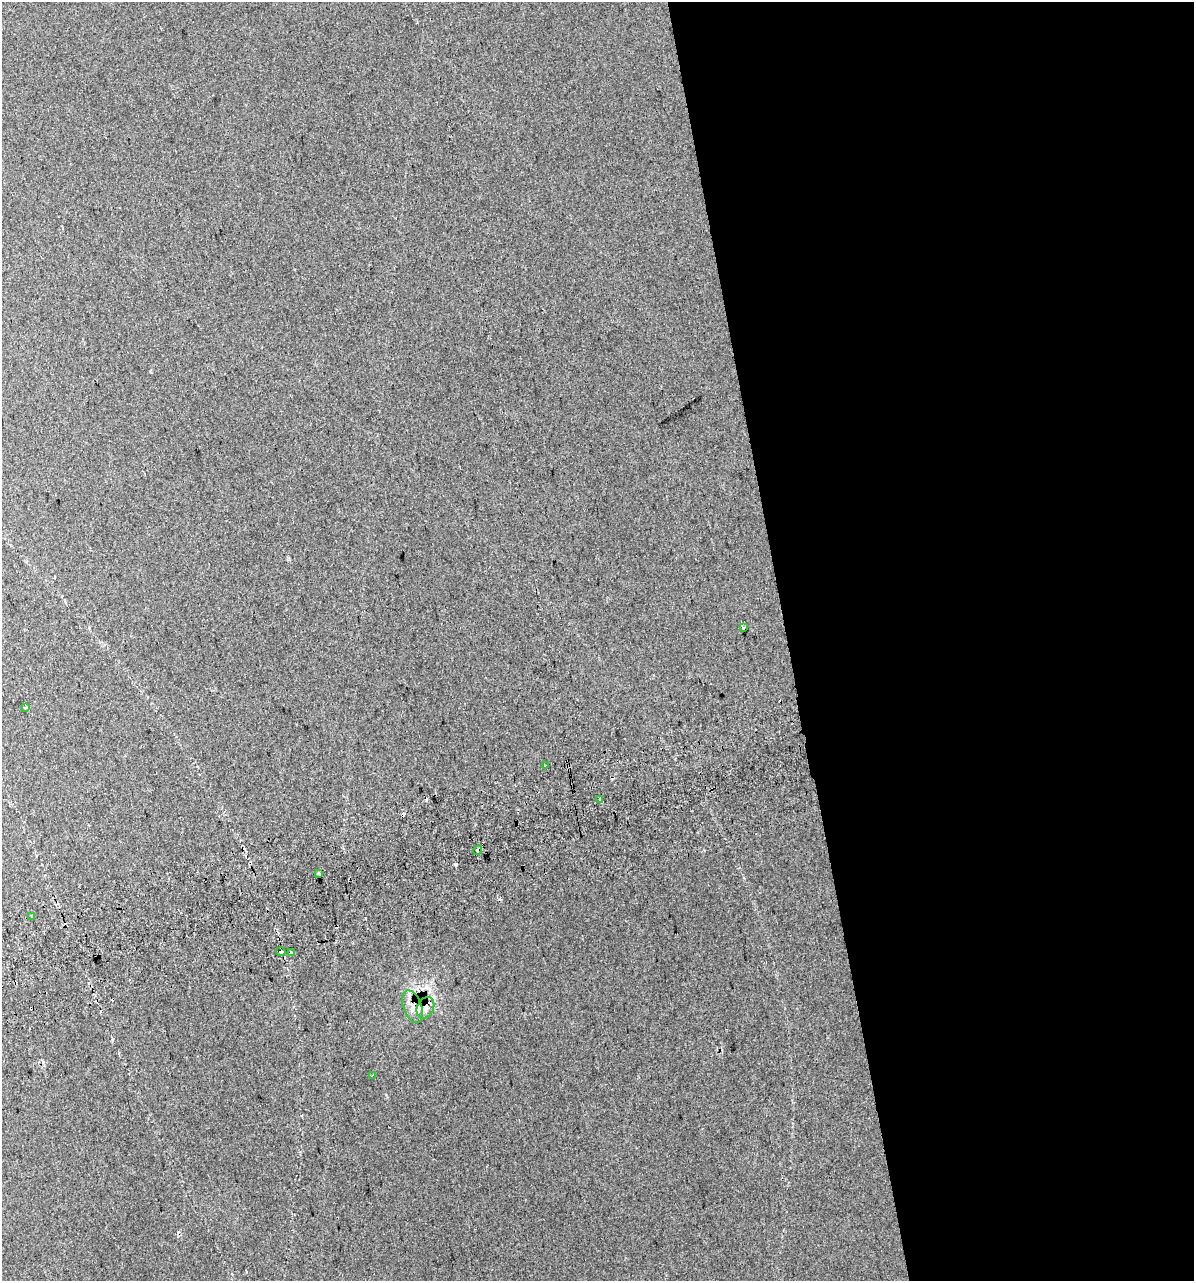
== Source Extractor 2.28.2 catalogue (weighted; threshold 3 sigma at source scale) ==
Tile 8 of 4 x 4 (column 4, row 2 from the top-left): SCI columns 3630-4821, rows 2599-3877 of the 4924 x 5196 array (HDU 1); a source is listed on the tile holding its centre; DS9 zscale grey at full resolution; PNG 1196 x 1283 px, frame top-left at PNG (2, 2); each listed source drawn as its Kron ellipse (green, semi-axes under 4 px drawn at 4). Shown black and unused: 34% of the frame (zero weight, under 2 of 3 exposures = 4% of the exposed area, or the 3 px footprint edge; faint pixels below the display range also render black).
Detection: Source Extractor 2.28.2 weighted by HDU 2 'WHT'; one run over the whole footprint, this tile lists its part. Background 0.0275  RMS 0.012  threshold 0.0538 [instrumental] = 3 sigma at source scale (4.5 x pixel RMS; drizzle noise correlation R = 1.50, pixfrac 1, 0.0396/0.0396 arcsec/px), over >= 5 px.
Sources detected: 17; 5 cosmic-ray / hot-pixel residue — neither listed nor drawn; the other 12 listed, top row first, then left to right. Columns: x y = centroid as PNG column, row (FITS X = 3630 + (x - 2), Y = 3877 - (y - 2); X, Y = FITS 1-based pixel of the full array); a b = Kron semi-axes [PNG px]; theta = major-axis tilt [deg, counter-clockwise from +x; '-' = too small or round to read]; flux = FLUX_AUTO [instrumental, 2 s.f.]
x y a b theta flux
743 627 3 3 - 6
25 707 3 3 - 2
545 765 2 2 - 1.1
599 799 3 3 - 14
478 850 5 3 - 7.9
319 873 4 3 - 3.7
32 916 4 3 - 6.6
281 952 5 3 - 2.2
291 953 3 3 - 3.1
412 1007 17 9 -71 12
425 1008 11 8 62 9
372 1076 3 2 - 0.97
Overlapping masked pixels (flux is a lower limit): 2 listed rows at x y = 478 850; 425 1008